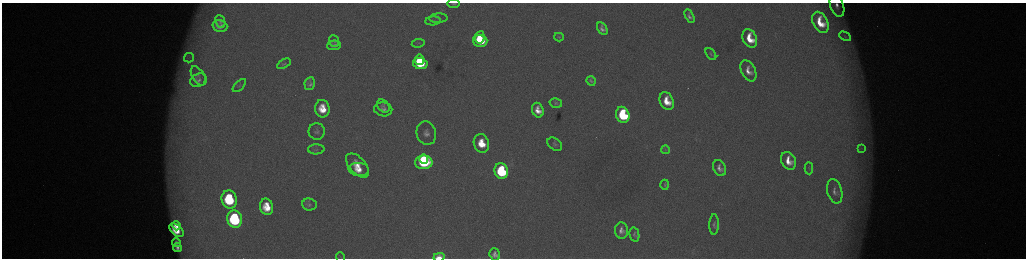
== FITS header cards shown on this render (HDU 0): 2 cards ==
NAXIS1  =                 2048 /fastest changing axis
NAXIS2  =                  512 /next to fastest changing axis

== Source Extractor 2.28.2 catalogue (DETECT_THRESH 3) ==
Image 2048 x 512 px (HDU 0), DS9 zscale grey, zoomed out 1/2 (1 PNG px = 2 x 2 image px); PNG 1028 x 260 px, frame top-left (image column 1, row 511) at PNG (2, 3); each listed source drawn as its Kron ellipse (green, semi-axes under 4 px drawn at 4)
Background 178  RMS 2.1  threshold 6.31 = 3 sigma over >= 5 px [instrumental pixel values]
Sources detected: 70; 4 cannot appear on this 1/2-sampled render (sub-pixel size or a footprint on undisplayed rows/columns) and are neither listed nor drawn; the other 66 listed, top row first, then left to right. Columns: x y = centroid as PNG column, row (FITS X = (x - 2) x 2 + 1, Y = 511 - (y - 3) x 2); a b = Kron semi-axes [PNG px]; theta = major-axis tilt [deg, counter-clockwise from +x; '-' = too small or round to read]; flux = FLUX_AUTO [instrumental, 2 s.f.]
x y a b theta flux
454 3 6 3 0 800
837 6 11 6 -71 3900
689 16 7 4 -62 1800
438 18 9 4 3 1200
433 21 8 4 4 870
220 22 7 4 -67 1100
820 22 11 7 -62 12000
220 26 7 5 -16 3000
602 29 7 4 -60 2000
845 36 6 3 -28 430
480 37 6 5 - 7300
559 37 5 3 - 440
750 38 10 6 -65 11000
334 41 6 5 - 710
480 41 7 5 -15 17000
418 43 6 2 7 420
334 45 7 4 4 1600
711 54 7 4 -52 730
189 58 5 4 - 1200
420 60 5 4 - 12000
284 64 7 4 30 800
420 64 7 5 -10 25000
748 71 11 7 -64 4400
198 76 10 6 -58 1600
198 80 8 6 22 1900
591 81 5 3 - 1100
310 84 6 5 - 1700
239 86 8 4 44 730
667 101 9 6 -65 9500
556 103 6 4 -15 810
383 106 7 5 -49 1100
322 109 9 7 -81 10000
383 109 9 7 -10 2200
538 110 7 5 -69 5000
623 115 8 6 -68 38000
317 131 8 8 - 1700
426 133 12 9 -74 3700
481 143 9 7 -72 12000
555 144 8 5 -38 1100
862 148 3 3 - 520
316 149 8 5 2 1100
665 150 4 2 - 430
423 159 5 3 - 15000
788 161 9 7 -64 6600
424 162 9 7 1 49000
357 165 14 8 -47 8100
720 168 8 6 -64 2800
809 168 6 3 -88 620
359 169 10 6 -6 6300
501 171 8 6 -70 50000
665 185 5 3 - 450
835 191 12 7 -75 2600
229 199 9 7 -76 34000
309 204 7 6 - 1400
267 207 8 6 -77 10000
235 219 9 7 -77 59000
714 224 10 5 88 1400
176 226 5 3 - 3400
176 230 8 5 -43 8600
621 231 8 6 -86 3100
634 234 7 4 -77 1100
176 242 4 3 - 1200
177 248 5 3 - 1600
495 254 6 5 - 2200
341 257 5 2 - 290
439 257 5 4 - 7500
At the frame edge (FLAGS 8, measured only in part): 4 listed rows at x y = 454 3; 837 6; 341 257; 439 257
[4 sub-pixel or undisplayed-footprint detections neither listed nor drawn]